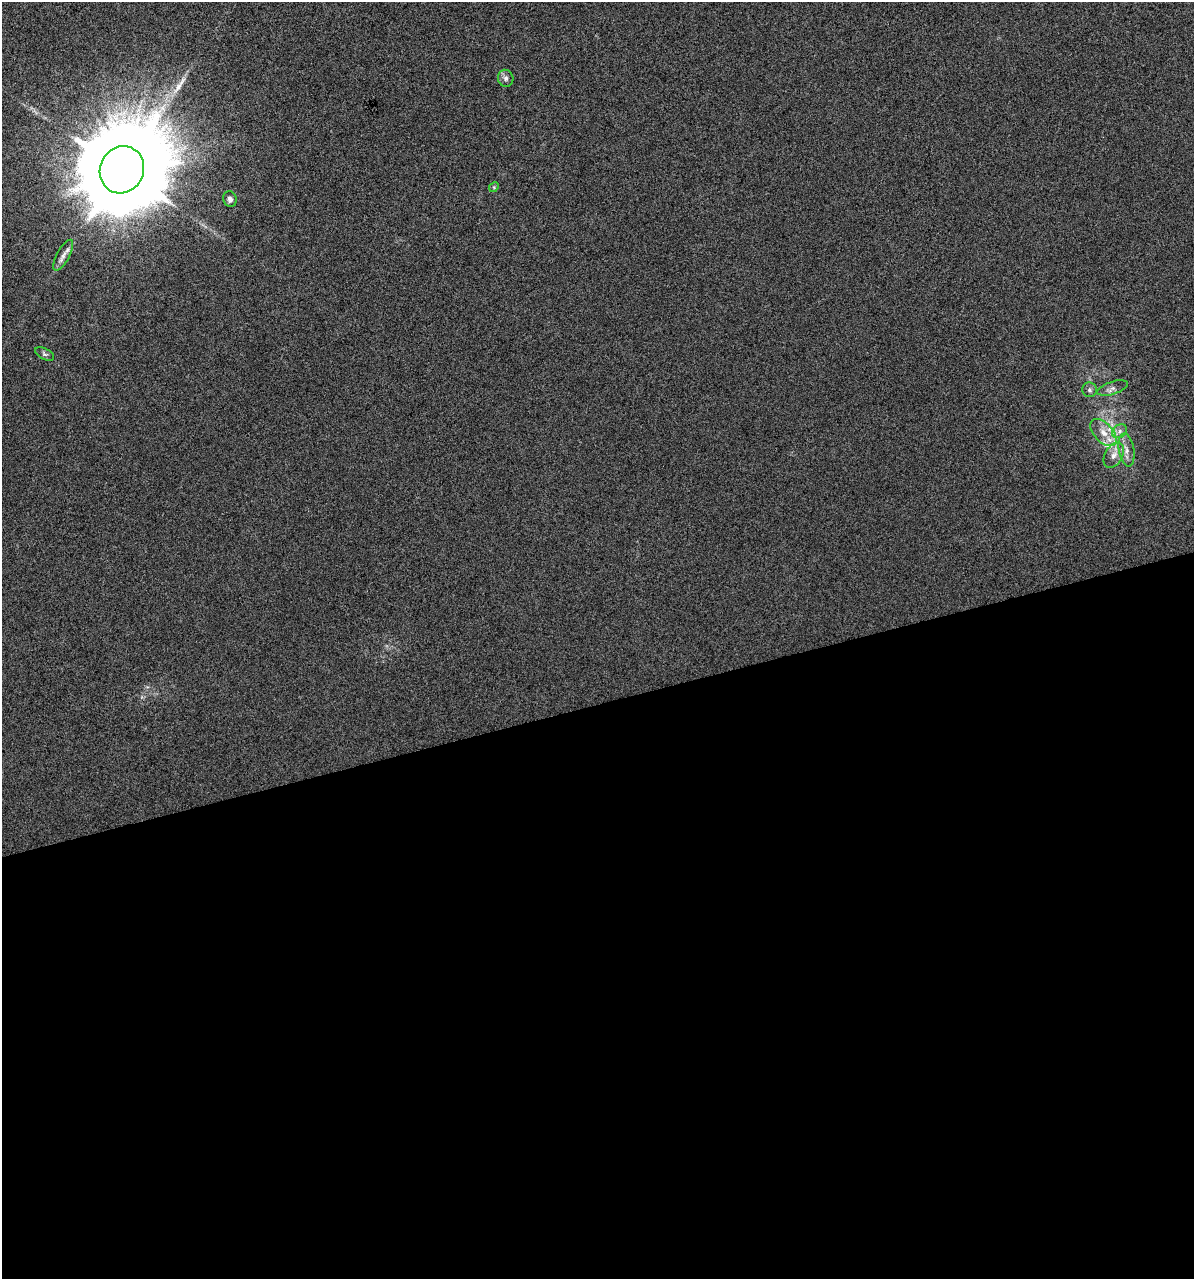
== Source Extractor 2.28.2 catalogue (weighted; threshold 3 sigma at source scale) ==
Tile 15 of 4 x 4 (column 3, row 4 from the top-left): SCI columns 2477-3668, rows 1-1277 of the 4903 x 5108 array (HDU 1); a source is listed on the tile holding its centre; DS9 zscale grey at full resolution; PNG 1196 x 1281 px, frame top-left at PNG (2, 2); each listed source drawn as its Kron ellipse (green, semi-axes under 4 px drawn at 4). Shown black and unused: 45% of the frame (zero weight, under 3 of 6 exposures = <1% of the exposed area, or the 3 px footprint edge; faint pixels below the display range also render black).
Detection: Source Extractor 2.28.2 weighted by HDU 2 'WHT'; one run over the whole footprint, this tile lists its part. Background 4.23e-04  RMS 0.0027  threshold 0.0109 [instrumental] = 3 sigma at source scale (4.09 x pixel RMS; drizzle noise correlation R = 1.36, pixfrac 0.8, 0.0396/0.0396 arcsec/px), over >= 5 px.
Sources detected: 14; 1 long thin detection or spike segment (spike, bleed or trail) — neither listed nor drawn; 1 inside a brighter listed object's ellipse — not listed separately; the other 12 listed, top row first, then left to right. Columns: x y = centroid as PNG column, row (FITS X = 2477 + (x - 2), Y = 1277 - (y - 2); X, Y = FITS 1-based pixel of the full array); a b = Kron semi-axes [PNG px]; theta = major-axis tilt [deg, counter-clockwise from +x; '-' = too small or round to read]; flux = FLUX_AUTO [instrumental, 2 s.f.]
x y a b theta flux
506 78 8 7 - 0.91
122 170 24 21 65 6900
494 187 5 4 - 0.32
230 199 8 6 -69 0.8
63 255 17 6 62 1.5
45 354 10 5 -27 0.55
1113 388 16 6 18 1.2
1090 390 7 7 - 0.74
1120 431 8 6 38 1
1103 433 16 9 -47 3.2
1126 450 16 7 -80 2
1114 455 13 9 59 2.1